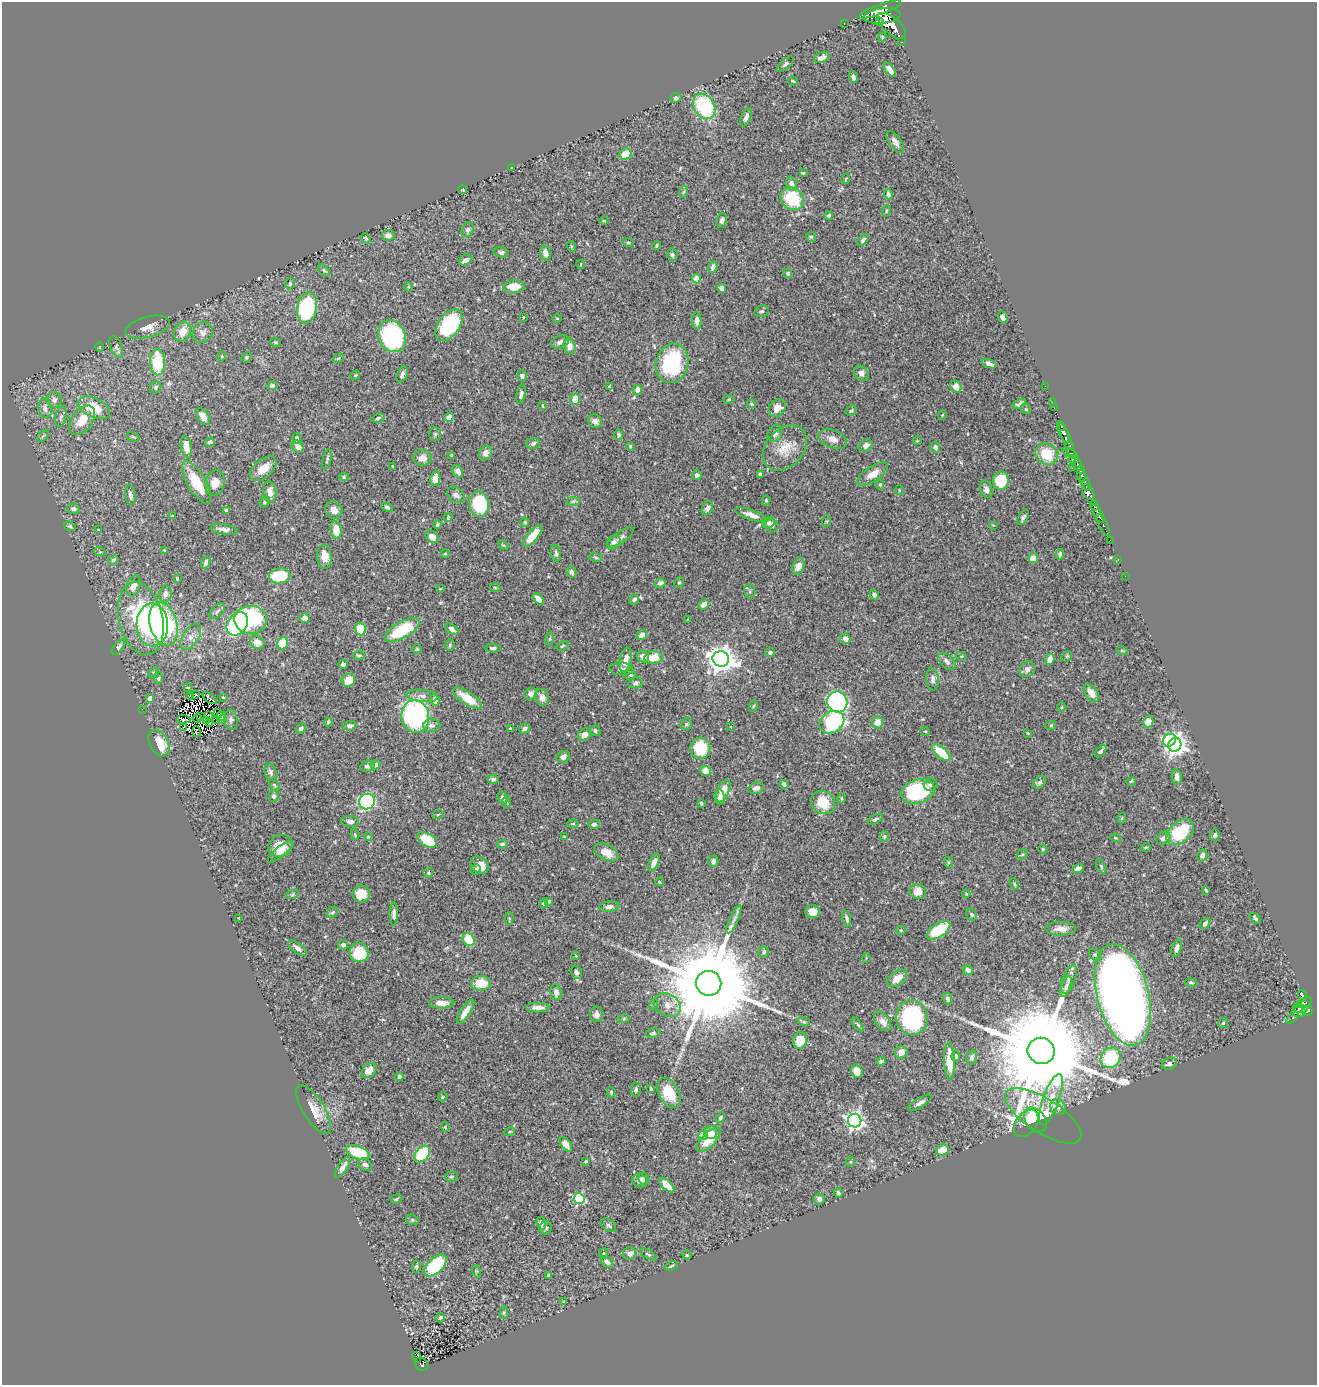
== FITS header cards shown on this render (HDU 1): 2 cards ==
NAXIS1  =                 1315
NAXIS2  =                 1383

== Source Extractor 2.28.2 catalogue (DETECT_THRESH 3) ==
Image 1315 x 1383 px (HDU 1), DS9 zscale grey, 1 PNG px = 1 image px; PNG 1319 x 1387 px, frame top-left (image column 1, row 1383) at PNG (2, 2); each listed source drawn as its Kron ellipse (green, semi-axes under 4 px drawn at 4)
Background 0.485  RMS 0.019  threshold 0.0558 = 3 sigma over >= 5 px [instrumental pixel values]
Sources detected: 492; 5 with non-positive FLUX_AUTO (blend fragments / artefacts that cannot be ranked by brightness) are neither listed nor drawn; the other 487 listed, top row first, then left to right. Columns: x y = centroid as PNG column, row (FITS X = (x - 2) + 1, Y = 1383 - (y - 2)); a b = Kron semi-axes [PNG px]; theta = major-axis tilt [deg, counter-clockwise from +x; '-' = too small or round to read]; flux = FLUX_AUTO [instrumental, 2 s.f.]
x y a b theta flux
880 10 22 5 19 2500
882 16 18 7 7 3100
879 21 4 2 - 270
844 23 3 2 - 7.6
892 26 17 8 -40 2500
882 37 4 4 - 1.5
902 42 2 2 - 7.3
822 57 8 5 23 6.3
785 64 10 5 41 2.7
890 70 8 4 -53 12
853 77 6 3 -71 3.9
793 81 5 3 - 1.7
676 98 6 5 - 2.6
704 106 13 10 -58 94
746 117 10 5 67 4.7
895 142 12 6 -54 5.3
625 154 6 5 - 23
511 168 3 3 - 1.8
803 173 4 4 - 1.4
846 179 5 3 - 1
791 184 7 5 -76 5
463 190 4 3 - 1.2
683 192 6 4 70 1.5
888 194 5 4 - 2.8
792 199 12 10 -43 59
886 211 6 3 71 1.4
829 215 4 4 - 2.4
722 220 8 5 79 3.6
604 221 4 3 - 0.94
468 230 7 5 69 3
388 235 6 5 - 6.2
811 237 5 5 - 2
366 238 5 4 - 2.1
863 240 7 4 46 3.4
628 242 5 4 - 1.8
656 245 4 4 - 1.7
571 246 6 3 -72 1.4
501 252 7 5 -12 3.3
545 253 7 5 -76 8.2
672 255 6 5 - 2.7
466 260 7 5 25 5.6
581 264 4 2 - 0.83
713 267 6 4 66 4.6
324 270 7 4 -46 2.2
788 273 5 4 - 2.1
696 279 4 4 - 19
290 284 6 4 76 2
408 287 5 3 - 1
514 287 11 6 2 20
722 288 5 4 - 4.5
307 308 16 10 80 130
762 311 7 5 13 2.1
523 317 2 2 - 0.71
1003 317 6 4 -66 4
557 319 5 3 - 1.3
697 321 8 4 -89 8
449 325 18 10 56 96
147 327 23 10 15 13
182 332 10 8 64 17
203 332 11 9 57 6
392 336 16 13 -64 150
275 342 5 4 - 1.6
560 342 9 6 22 4.6
570 346 8 6 -74 11
100 347 4 3 - 1.2
116 347 11 6 -69 3.3
222 356 5 3 - 1.1
246 357 5 4 - 1.9
338 358 6 4 31 1.5
157 362 13 7 -88 56
672 363 20 16 75 100
989 364 8 4 -20 5.4
861 373 8 6 -44 5.9
402 374 8 5 68 4.3
355 375 5 4 - 1.3
522 376 5 5 - 3.6
272 386 5 4 - 3.2
609 386 3 3 - 1.6
1045 386 2 2 - 8.4
156 387 6 5 - 2.7
956 387 6 5 - 9.5
637 390 5 4 - 7.3
521 394 10 4 79 4.3
575 399 5 5 - 17
729 399 5 4 - 1.4
54 400 8 7 - 4.4
1052 402 2 2 - 7.9
752 404 4 3 - 2.1
1019 404 7 4 28 3.7
542 406 4 2 - 1.2
45 408 9 7 -81 6
94 408 17 9 -26 32
777 408 9 7 48 9
1054 408 2 2 - 9.3
1026 409 5 4 - 2
851 411 6 5 - 2.2
942 415 4 3 - 0.92
203 416 9 5 -54 9
61 417 10 5 79 3.8
449 417 4 4 - 12
378 418 7 4 17 2.1
82 420 17 10 52 23
595 421 7 6 - 5.1
1062 426 4 3 - 130
1063 432 11 4 -69 520
775 433 9 7 64 5.5
435 434 7 5 90 2.1
619 435 5 4 - 2.4
43 436 7 4 44 2
133 437 7 3 -22 1.4
297 439 5 4 - 3.6
833 439 15 9 -22 9.5
917 441 4 3 - 0.89
1067 441 19 4 -69 510
210 442 5 4 - 3
533 443 7 5 17 3
866 445 7 5 36 5.5
630 446 3 3 - 1.4
1070 446 3 3 - 120
186 447 11 5 -82 16
298 447 6 5 - 8.8
935 447 5 5 - 4.1
785 448 25 18 48 27
485 453 7 6 - 5.5
1070 453 8 3 -24 230
1047 454 11 10 - 33
452 455 3 3 - 2.4
423 458 9 7 3 9.7
327 459 10 4 78 2.3
1073 459 5 4 - 210
1078 465 6 3 -68 250
393 466 3 3 - 0.93
1072 468 2 2 - 3.7
263 469 16 9 41 17
458 471 6 5 - 6.7
760 474 4 3 - 2.5
873 474 17 7 32 13
1081 474 8 4 -87 350
697 475 5 4 - 3.8
344 477 5 4 - 1.7
435 478 7 5 78 15
1001 481 9 8 - 49
196 482 24 9 -60 34
1085 482 9 3 -68 250
215 483 13 9 76 12
880 485 5 4 - 1.8
986 489 9 6 -73 5.3
899 490 5 3 - 0.98
270 492 10 6 -85 10
1088 492 8 5 -58 1300
130 495 10 5 -83 5.5
456 495 10 7 -38 4.7
766 500 5 4 - 1.5
573 501 7 4 0 2.4
264 502 6 4 63 2.1
479 504 13 9 -82 74
1094 506 5 3 - 330
387 507 6 4 -23 2.2
707 508 7 5 68 4.5
73 509 7 5 -10 2.9
226 510 3 3 - 2.8
334 510 9 8 - 9.9
1098 514 10 3 -61 590
751 515 16 5 -19 9.3
172 516 3 2 - 1
448 517 4 3 - 1.7
1023 517 8 5 59 3.1
827 521 6 4 71 1.3
525 522 5 3 - 1.6
769 523 6 5 - 3
437 525 4 3 - 1.8
993 525 3 3 - 0.9
1103 525 11 3 -66 100
70 526 6 4 -20 1.8
772 526 7 6 - 5.3
224 529 14 5 -9 5.8
98 530 3 2 - 0.84
336 530 9 5 -81 18
533 536 13 5 49 28
432 537 7 5 -42 8.9
621 537 15 5 35 4.8
1110 540 2 2 - 9.9
614 542 8 6 47 6.1
503 545 6 3 -43 1.4
164 550 3 3 - 1.1
100 552 6 3 -18 1.3
556 553 9 4 -79 2.7
445 554 4 3 - 1
1060 554 5 3 - 2.3
324 556 12 7 -87 16
596 558 6 4 -20 1.7
1033 558 5 5 - 10
113 560 5 4 - 2.4
1118 560 3 2 - 9.5
206 562 6 4 71 4.3
798 566 8 5 69 9.8
572 572 6 4 -69 4.3
280 576 11 7 8 60
1125 576 2 2 - 6
177 579 4 3 - 1.2
660 583 5 4 - 4.5
679 583 5 4 - 1.5
133 586 11 6 73 9.6
495 587 5 3 - 1.2
440 589 3 2 - 0.73
750 591 7 5 -72 2.5
165 594 8 6 82 5.9
874 595 5 4 - 3.9
538 599 6 4 -48 9.6
634 600 6 4 50 3
704 604 6 4 40 8.5
217 611 9 5 46 3.3
304 618 5 4 - 5.9
141 619 37 22 -77 110
251 620 16 14 -2 120
688 620 3 3 - 1.3
164 624 22 13 -74 150
237 624 13 9 53 88
152 625 21 15 -88 170
360 629 6 5 - 42
452 629 7 4 -32 4.7
402 630 19 8 29 70
642 635 6 4 36 6.5
191 637 15 8 58 8.6
550 639 6 3 82 1.6
845 639 5 5 - 7
257 642 7 6 - 10
283 643 6 5 - 34
450 645 5 5 - 1.6
562 646 6 3 27 1.4
118 647 9 4 51 4.6
493 648 8 4 -5 2.6
417 649 5 4 - 1.6
1122 651 6 3 -19 1.4
770 652 5 4 - 3.2
359 655 6 3 0 1.6
961 656 5 3 - 1.2
1067 656 6 4 44 1.8
643 657 6 5 - 8.7
654 658 9 6 8 19
721 659 8 7 - 1400
1050 659 6 4 68 10
626 660 12 6 80 10
947 661 10 6 -45 4.7
343 664 4 4 - 3.1
621 669 12 6 -3 6.3
1027 669 8 7 - 6
154 673 6 5 - 2.1
630 674 6 5 - 3.2
158 678 6 5 - 2.6
933 679 11 6 -85 4.9
348 680 7 6 - 19
635 683 7 5 11 2.5
188 687 4 3 - 1.1
1091 693 10 6 -57 9.6
531 694 6 5 - 6.4
196 695 3 2 - 0.41
191 696 3 2 - 2.1
422 696 16 6 -6 7.1
223 697 3 3 - 0.96
542 697 8 7 - 7.4
150 698 4 4 - 15
210 698 8 2 -36 2.5
468 698 17 6 -34 28
435 700 6 4 -83 7.2
837 702 10 10 - 300
753 706 6 4 61 1.4
1061 707 4 3 - 1.1
142 709 2 2 - 9.9
218 714 4 2 - 0.65
200 716 2 2 - 1.3
208 716 4 2 - 1.5
221 716 5 3 - 1.7
415 717 16 14 -81 210
197 718 4 2 - 0.79
183 719 7 3 -6 1.7
222 720 4 3 - 2.4
231 720 10 6 -82 4.4
207 721 4 2 - 0.77
216 721 2 2 - 1
1148 721 6 5 - 13
328 722 4 3 - 1.3
832 722 13 10 34 110
877 722 6 5 - 13
210 724 3 3 - 0.22
686 724 6 5 - 2.2
432 725 8 6 2 4.4
1051 725 5 3 - 1.2
350 726 7 5 6 4.1
184 727 3 3 - 1.6
731 727 3 2 - 0.73
301 729 6 4 47 3.5
510 729 3 3 - 3
524 729 6 5 - 3.7
595 731 5 5 - 2.7
925 731 5 3 - 1
197 732 5 3 - 0.9
1028 733 3 3 - 1.1
584 735 7 5 40 9.5
1170 740 7 6 - 120
159 743 14 9 -61 25
1175 745 7 6 - 780
700 748 10 10 - 50
1101 751 7 4 46 2.7
941 752 11 5 -41 40
563 757 7 5 23 5.1
375 765 5 4 - 6.8
367 766 7 5 12 3.6
705 771 5 5 - 15
271 772 9 6 -71 3.7
1177 777 8 5 -83 5.8
493 779 5 5 - 3
1131 781 5 3 - 1.7
1039 782 7 5 39 3.4
784 784 4 3 - 2.9
274 785 6 4 -51 1.7
931 785 7 6 - 4.1
756 788 8 5 15 4.9
723 791 12 5 67 14
918 791 17 11 16 120
274 796 5 5 - 2.9
720 797 8 5 -84 4.6
502 798 6 5 - 3.7
841 798 5 3 - 1.2
367 802 8 7 - 140
506 802 5 4 - 1.9
823 802 12 11 - 31
701 803 4 3 - 1.6
438 814 6 3 21 1.3
1122 818 5 3 - 1.1
875 819 8 4 25 2.8
350 821 9 5 -5 4.5
573 824 5 3 - 1.3
594 824 5 4 - 3.3
1180 832 16 10 42 61
355 834 5 3 - 1.5
1215 835 6 5 - 2.9
564 836 4 2 - 0.93
368 837 4 4 - 1.3
884 837 5 4 - 1.6
1115 838 5 4 - 1.3
1163 838 7 6 - 5.2
427 840 11 6 -31 48
502 844 6 3 6 2.2
280 846 12 10 26 17
1146 847 5 3 - 1.1
1043 849 4 4 - 1.7
280 852 15 5 40 9.4
606 852 13 7 -27 15
1022 854 6 4 36 1.8
1202 855 6 5 - 5.3
713 861 5 5 - 4.9
654 862 9 4 66 8.3
948 862 5 3 - 1.2
480 865 10 8 -39 11
1101 866 7 4 -63 2.2
1078 869 6 4 30 8.1
476 870 5 4 - 3.3
428 873 5 4 - 1.8
659 882 4 3 - 1.4
1014 884 6 4 -62 1.8
1206 890 3 3 - 1.7
918 891 8 7 - 15
361 894 8 8 - 19
966 894 4 3 - 1.3
292 895 6 4 19 1.4
549 901 4 4 - 1.4
543 904 4 4 - 2.6
609 907 10 5 7 4.9
332 912 6 5 - 2
812 912 7 6 - 10
394 914 11 4 -89 4.5
972 915 6 5 - 2.3
239 918 2 2 - 0.89
847 918 8 4 -76 3.2
1255 918 7 4 -51 2.1
509 919 6 3 -88 1.5
734 919 15 3 65 4.9
1205 924 6 4 49 3.6
1061 929 15 6 0 10
901 930 5 4 - 1.4
938 930 13 6 34 60
469 940 7 5 -53 36
343 945 5 5 - 4.8
297 948 11 5 -36 6
1177 948 9 5 72 7.1
764 951 5 5 - 2.3
359 953 9 9 - 44
1095 955 7 5 -46 2.7
576 956 4 3 - 0.94
866 958 4 3 - 0.98
968 970 5 4 - 4.3
576 972 7 5 -72 5.6
897 978 11 6 37 12
1069 979 15 6 69 6.2
481 983 10 7 1 24
709 983 13 12 - 34000
1191 983 6 3 -9 1.4
1066 987 11 4 71 3.8
556 992 8 5 -82 5.9
1123 995 52 25 -76 1700
1303 996 6 3 -68 110
947 999 6 4 -73 3.1
442 1003 12 5 0 9.5
1304 1003 8 3 22 80
654 1004 6 3 71 1.5
667 1005 14 11 -37 13
538 1008 12 5 0 7.6
1301 1009 7 4 -9 200
1307 1010 5 5 - 320
466 1011 14 5 57 13
1299 1012 6 5 - 220
596 1014 8 6 87 5
912 1017 17 16 - 200
624 1018 6 4 20 1.8
1293 1018 7 3 44 36
883 1021 11 7 -53 8.8
804 1022 6 4 -18 1.8
1223 1023 5 5 - 1.9
858 1025 8 3 -50 1.8
653 1033 7 4 14 2.4
800 1040 8 7 - 20
1041 1051 14 13 - 41000
901 1052 6 6 - 9.8
956 1056 5 4 - 2.4
971 1057 7 5 71 3.1
1110 1058 11 9 51 62
881 1061 5 3 - 2.8
949 1061 18 5 -88 30
1169 1064 8 6 21 4
369 1070 8 6 46 12
857 1071 7 5 -71 12
399 1076 4 4 - 2.4
636 1089 7 4 83 2.9
651 1089 4 3 - 1.8
611 1092 5 4 - 2
669 1093 16 10 -62 28
443 1097 5 3 - 1.7
1051 1100 27 8 71 16
920 1103 13 4 31 5.1
1058 1107 8 7 - 5.2
314 1109 28 10 -58 17
1043 1116 44 17 -32 47
720 1118 5 4 - 2.5
1035 1120 13 9 -49 12
855 1121 7 6 - 440
1026 1123 15 10 52 12
445 1127 4 4 - 1.3
510 1131 5 3 - 0.98
711 1133 6 6 - 12
703 1136 5 4 - 27
709 1140 16 7 45 21
566 1144 8 5 -54 9.9
942 1150 6 5 - 17
358 1152 12 6 -19 54
422 1154 9 6 51 96
586 1161 3 3 - 1.2
850 1162 5 5 - 1.7
365 1164 7 5 -35 4
343 1167 11 5 56 8
451 1177 6 5 - 2.2
643 1179 6 5 - 3.3
640 1181 7 6 - 5.7
667 1185 9 4 -43 17
838 1193 4 3 - 2.9
396 1199 6 4 20 2
579 1199 5 5 - 130
819 1199 5 5 - 5
412 1220 6 5 - 2.2
541 1223 6 4 -83 4.8
608 1225 8 5 -38 2.8
546 1228 6 6 - 3.4
604 1254 5 4 - 1.7
630 1254 6 6 - 6.1
648 1254 9 4 -30 2.4
687 1255 4 4 - 1.4
607 1262 7 5 -43 4.5
435 1266 14 7 43 93
671 1266 6 3 26 1.5
416 1267 6 4 77 2
476 1271 6 4 -72 1.7
549 1276 4 3 - 2.6
563 1302 4 3 - 0.98
504 1313 6 3 82 1.5
440 1317 5 4 - 2.1
417 1357 5 2 - 17
422 1364 7 6 - 89
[5 non-positive-flux detections neither listed nor drawn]